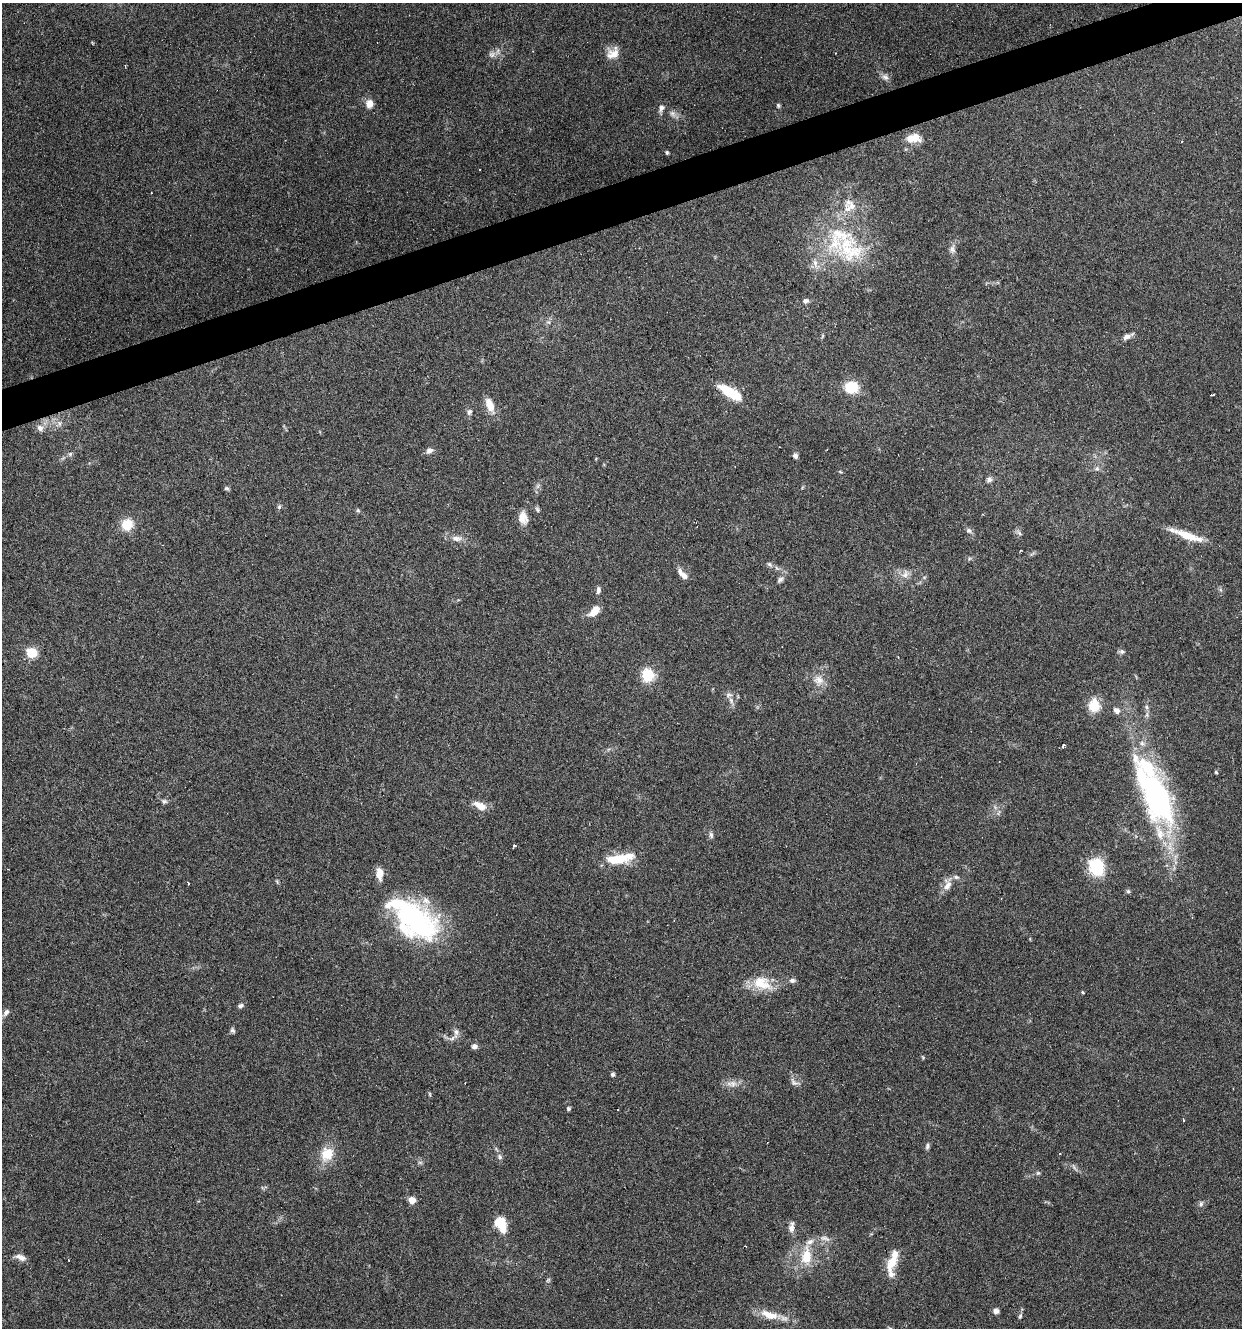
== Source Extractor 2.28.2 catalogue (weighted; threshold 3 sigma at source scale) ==
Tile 10 of 4 x 4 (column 2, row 3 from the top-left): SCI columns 1347-2586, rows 1327-2652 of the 5121 x 5305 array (HDU 1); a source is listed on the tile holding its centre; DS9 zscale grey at full resolution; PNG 1244 x 1330 px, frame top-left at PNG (2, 3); no overlay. Shown black and unused: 3% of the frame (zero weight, under 3 of 6 exposures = <1% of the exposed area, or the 3 px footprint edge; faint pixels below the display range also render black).
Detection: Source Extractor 2.28.2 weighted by HDU 2 'WHT'; one run over the whole footprint, this tile lists its part. Background 0.0684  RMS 0.0041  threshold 0.0167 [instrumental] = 3 sigma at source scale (4.09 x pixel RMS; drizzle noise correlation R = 1.36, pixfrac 0.8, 0.0396/0.0396 arcsec/px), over >= 5 px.
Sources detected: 130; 1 too faint to see at this stretch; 1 inside a brighter object's white glare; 10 cosmic-ray / hot-pixel residue — not listed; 14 inside a brighter listed object's ellipse — not listed separately; the other 104 listed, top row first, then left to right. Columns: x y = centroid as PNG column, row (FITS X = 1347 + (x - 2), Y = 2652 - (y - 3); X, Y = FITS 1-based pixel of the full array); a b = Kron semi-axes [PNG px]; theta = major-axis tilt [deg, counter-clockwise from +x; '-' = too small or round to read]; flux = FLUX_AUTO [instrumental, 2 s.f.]
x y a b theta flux
835 53 2 2 - 0.28
613 54 17 14 18 4.6
885 77 10 7 -42 1.6
369 104 11 10 - 3
778 105 6 5 - 0.66
661 108 10 6 73 1.6
673 114 11 7 -51 1.7
914 138 21 12 2 6
1181 141 3 3 - 0.75
667 152 4 3 - 0.57
838 237 56 32 54 37
952 249 13 7 89 1.9
806 301 8 6 -2 1.2
548 322 6 6 - 0.93
822 336 6 4 71 0.46
1126 337 11 7 27 1.9
851 387 13 11 -6 11
730 392 27 9 -31 14
1212 394 5 3 - 1.3
490 405 21 9 -67 4.8
469 412 8 7 - 1.2
59 423 10 8 72 2.1
40 428 9 9 - 2.3
429 451 9 7 22 1.6
70 454 6 6 - 0.87
795 456 6 5 - 1.4
1097 468 7 7 - 1.1
841 472 5 3 - 0.37
989 479 8 7 - 1.3
538 486 7 4 71 0.84
227 488 7 5 -28 0.69
279 507 7 5 60 0.82
537 509 7 5 -59 0.75
358 510 6 5 - 0.63
523 518 17 12 -79 3.8
127 525 13 12 - 7.6
969 531 9 6 -31 1.1
1019 533 9 5 -46 0.96
1188 536 38 8 -20 9.4
457 538 17 8 -2 2.8
769 564 9 6 -39 1.1
683 574 17 6 -46 3
905 574 14 9 59 2.7
780 579 12 7 43 1.5
598 590 10 5 85 1.2
594 611 15 8 47 4.7
1122 652 8 6 -10 0.97
32 653 6 6 - 25
648 675 6 6 - 45
818 680 16 14 -39 4.6
731 701 10 5 -66 1.5
1094 706 14 12 -86 8.2
1146 707 6 6 - 0.81
1117 710 9 7 -40 1.9
1063 746 4 3 - 0.94
1216 772 4 4 - 0.43
1158 797 65 29 -72 84
164 801 9 6 -18 0.96
480 806 13 7 -27 5.2
711 835 9 5 -75 0.98
514 845 3 2 - 0.94
617 859 30 12 2 11
1096 867 22 18 -70 14
379 874 14 8 -89 3.8
277 882 6 4 -57 0.48
188 883 3 2 - 0.32
947 885 16 10 80 3.4
1128 891 6 5 - 0.69
416 921 57 33 -39 65
792 980 8 6 11 1.1
762 983 29 17 -21 9.6
1083 992 4 3 - 0.43
240 1006 7 5 24 1
6 1012 10 6 52 1.3
232 1030 7 5 -56 0.85
456 1033 17 7 85 2.2
474 1046 7 6 - 1.5
923 1058 5 4 - 0.44
613 1074 4 4 - 1.1
794 1082 15 8 -45 1.8
732 1084 17 9 -1 3.1
430 1094 6 4 -88 0.43
568 1109 5 5 - 0.64
1183 1120 4 3 - 0.48
927 1146 10 5 83 0.92
327 1154 19 16 63 8.3
1060 1154 3 2 - 0.46
500 1157 8 6 -61 1.1
420 1163 7 4 19 0.63
1074 1167 11 3 -60 0.82
1038 1173 6 5 - 0.62
412 1200 7 7 - 3.2
1201 1204 7 6 - 1
500 1221 14 12 90 7.1
791 1228 11 8 88 2.1
825 1238 15 6 -15 2.1
806 1256 26 13 88 9.6
20 1257 14 7 -18 2.4
69 1260 3 2 - 0.28
891 1263 19 10 60 7.6
548 1280 7 4 45 0.6
996 1311 5 5 - 2.3
769 1315 30 10 -15 7
1020 1316 8 5 74 0.8